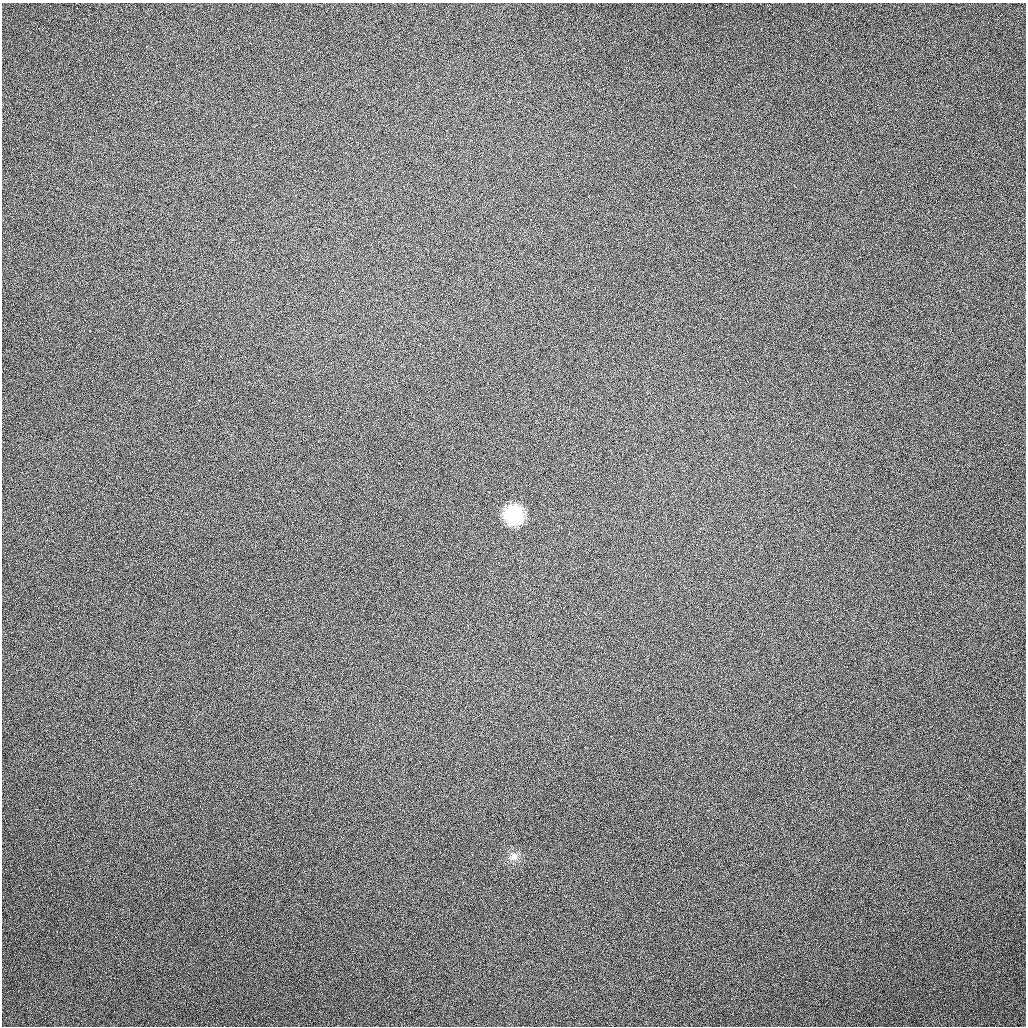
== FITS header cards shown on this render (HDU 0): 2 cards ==
NAXIS1  =                 1024 / length of data axis 1
NAXIS2  =                 1024 / length of data axis 2

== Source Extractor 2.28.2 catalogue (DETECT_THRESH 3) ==
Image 1024 x 1024 px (HDU 0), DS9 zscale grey, 1 PNG px = 1 image px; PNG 1028 x 1028 px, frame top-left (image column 1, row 1024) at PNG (2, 3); no overlay
Background 133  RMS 11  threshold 34.1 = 3 sigma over >= 5 px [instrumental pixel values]
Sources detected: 3; all 3 listed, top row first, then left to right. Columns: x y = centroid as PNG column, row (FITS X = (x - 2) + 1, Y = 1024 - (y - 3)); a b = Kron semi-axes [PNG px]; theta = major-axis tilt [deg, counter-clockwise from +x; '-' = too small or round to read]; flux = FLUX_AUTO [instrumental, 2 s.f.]
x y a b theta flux
199 400 3 2 - 1700
514 515 13 13 - 46000
514 856 7 7 - 5900